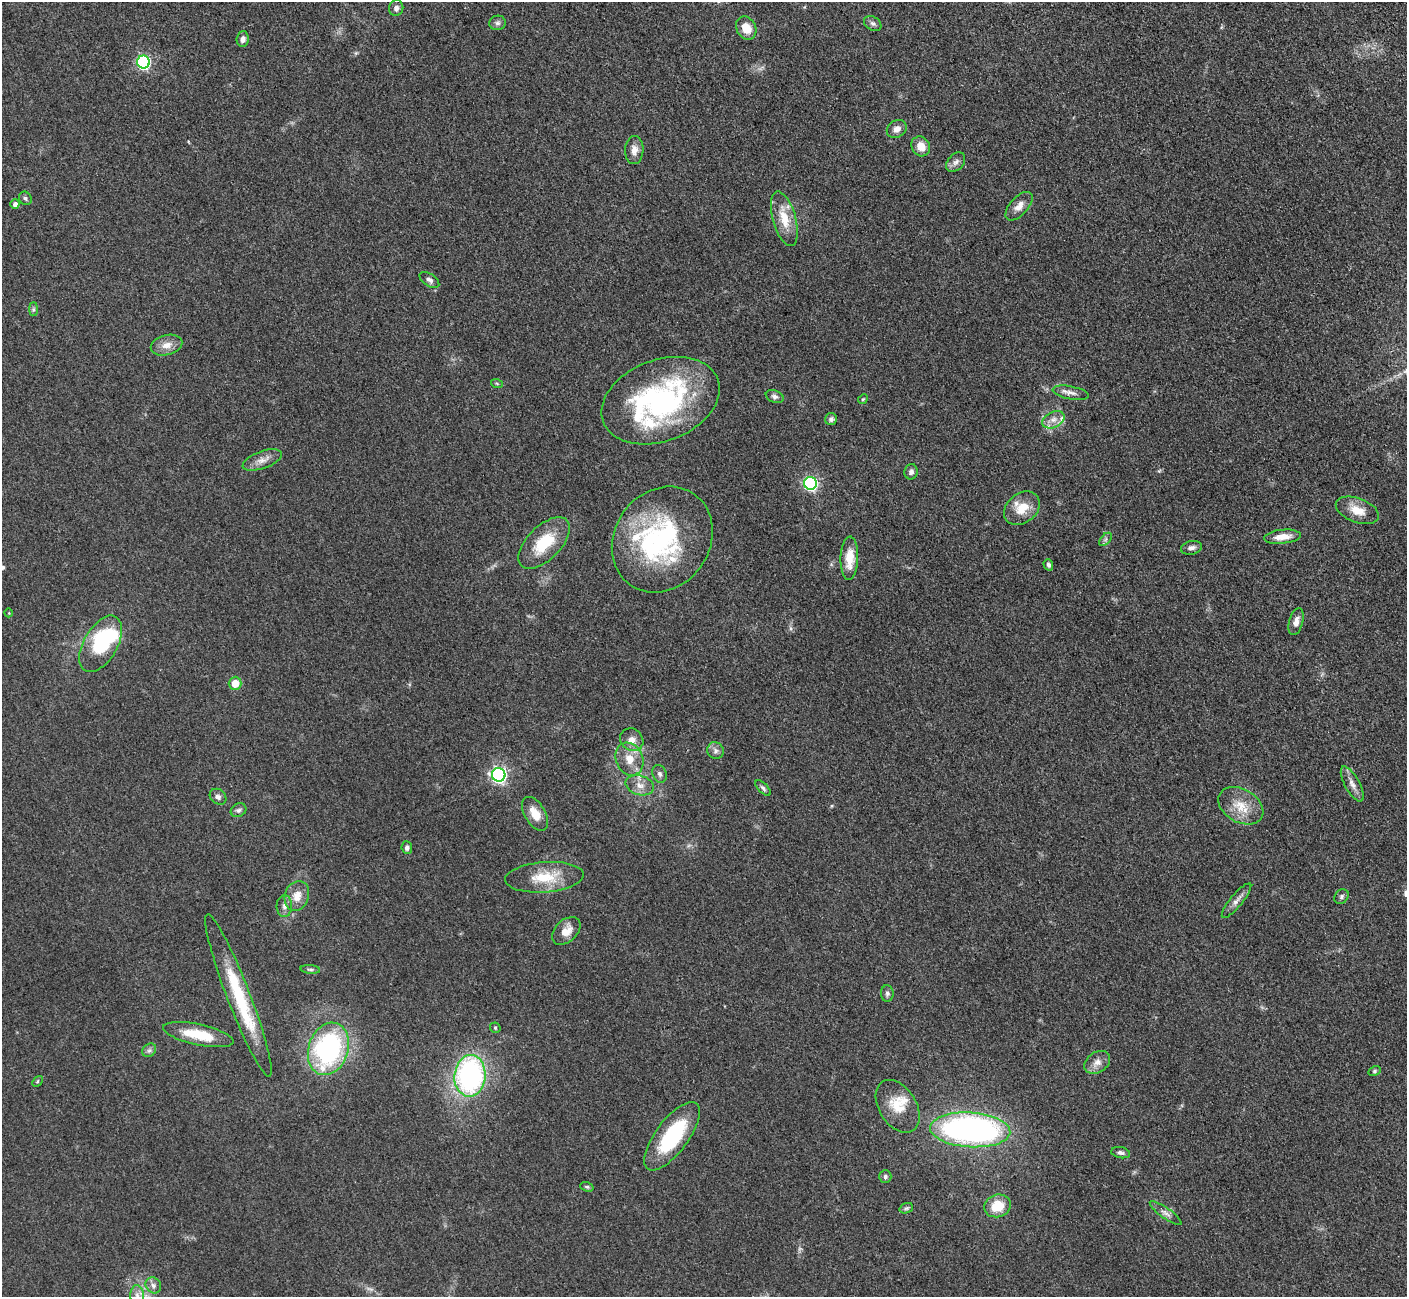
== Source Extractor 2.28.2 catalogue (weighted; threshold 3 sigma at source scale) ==
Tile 10 of 4 x 4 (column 2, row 3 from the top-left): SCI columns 1470-2874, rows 1484-2778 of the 5701 x 5665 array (HDU 1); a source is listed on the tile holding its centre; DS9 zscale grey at full resolution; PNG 1409 x 1299 px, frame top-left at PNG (2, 2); each listed source drawn as its Kron ellipse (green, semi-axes under 4 px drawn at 4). Nothing masked; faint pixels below the display range render black.
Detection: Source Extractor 2.28.2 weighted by HDU 2 'WHT'; one run over the whole footprint, this tile lists its part. Background 0.0535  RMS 0.0059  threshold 0.0265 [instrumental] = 3 sigma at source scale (4.5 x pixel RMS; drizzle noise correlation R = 1.50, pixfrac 1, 0.05/0.05 arcsec/px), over >= 5 px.
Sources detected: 90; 1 too faint to see at this stretch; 2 inside a brighter object's white glare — neither listed nor drawn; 6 inside a brighter listed object's ellipse — not listed separately; the other 81 listed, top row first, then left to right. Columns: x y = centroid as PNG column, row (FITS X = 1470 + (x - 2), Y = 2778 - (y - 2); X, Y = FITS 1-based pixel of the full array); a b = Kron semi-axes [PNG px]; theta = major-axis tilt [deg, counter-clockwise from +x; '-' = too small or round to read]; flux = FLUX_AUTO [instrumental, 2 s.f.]
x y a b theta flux
396 8 8 7 - 2.2
498 23 8 7 - 1.7
873 24 9 6 -31 1.8
746 28 12 9 -63 8.8
243 39 8 6 84 2.6
143 62 6 6 - 94
897 129 10 8 32 3.7
921 146 10 9 - 7
634 150 14 9 89 4.5
956 162 11 8 48 2.7
25 198 7 6 - 1.5
15 204 5 4 - 2.4
1019 206 17 9 48 4.8
784 219 28 11 -74 13
429 280 11 6 -33 2.1
33 309 7 4 -90 1.1
167 345 16 10 15 5.3
497 384 6 4 -20 0.77
1071 393 18 6 -11 3.4
775 396 9 6 -21 1.9
863 399 5 4 - 0.71
661 401 61 40 21 120
831 419 6 6 - 1.8
1053 420 12 7 28 4.2
262 460 21 8 19 5.1
911 472 8 6 80 1.8
810 483 6 6 - 99
1022 508 19 14 37 12
1357 510 22 12 -20 9.3
1282 537 18 7 6 7.5
1105 539 8 4 46 1.3
662 540 55 47 54 96
544 543 32 17 45 23
1191 548 11 6 13 2.5
849 558 21 9 88 11
1048 565 6 4 -70 1.5
9 613 4 3 - 0.46
1296 622 14 7 75 4.2
101 644 31 17 60 41
235 683 6 6 - 9.8
632 740 12 10 -40 4.6
715 751 8 8 - 2.3
629 759 17 13 -68 8.8
660 774 9 7 -68 2
499 775 7 6 - 170
1352 784 19 7 -61 4.7
640 785 14 9 -16 5.4
763 788 10 4 -45 1.4
218 797 9 7 -40 1.9
1241 806 24 16 -30 13
239 810 8 6 29 1.7
535 814 19 10 -58 8
407 848 6 5 - 1.8
544 877 39 15 4 19
297 896 15 12 71 7.5
1341 897 8 6 49 1.5
1237 901 22 6 50 3.5
284 906 11 7 87 2.8
566 931 16 11 43 7.3
310 969 10 4 -5 1.2
887 993 8 6 -87 1.6
238 996 87 11 -69 41
495 1028 6 4 -47 0.72
198 1035 36 10 -12 18
328 1049 27 20 71 100
149 1050 7 6 - 1.7
1097 1062 14 10 33 4.6
1375 1071 6 4 27 0.88
470 1076 21 15 85 130
37 1081 6 4 46 0.73
898 1106 29 18 -58 15
970 1130 40 17 -3 190
672 1136 41 16 53 44
1121 1153 9 5 -11 1.8
885 1176 6 6 - 1.4
587 1187 7 4 -17 0.97
997 1206 13 11 17 13
906 1208 7 5 20 1
1166 1213 19 5 -36 3
153 1285 8 7 - 2.3
137 1295 10 6 -89 3
Isophote crosses this tile's border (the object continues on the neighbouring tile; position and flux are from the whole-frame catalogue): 1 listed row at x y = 137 1295